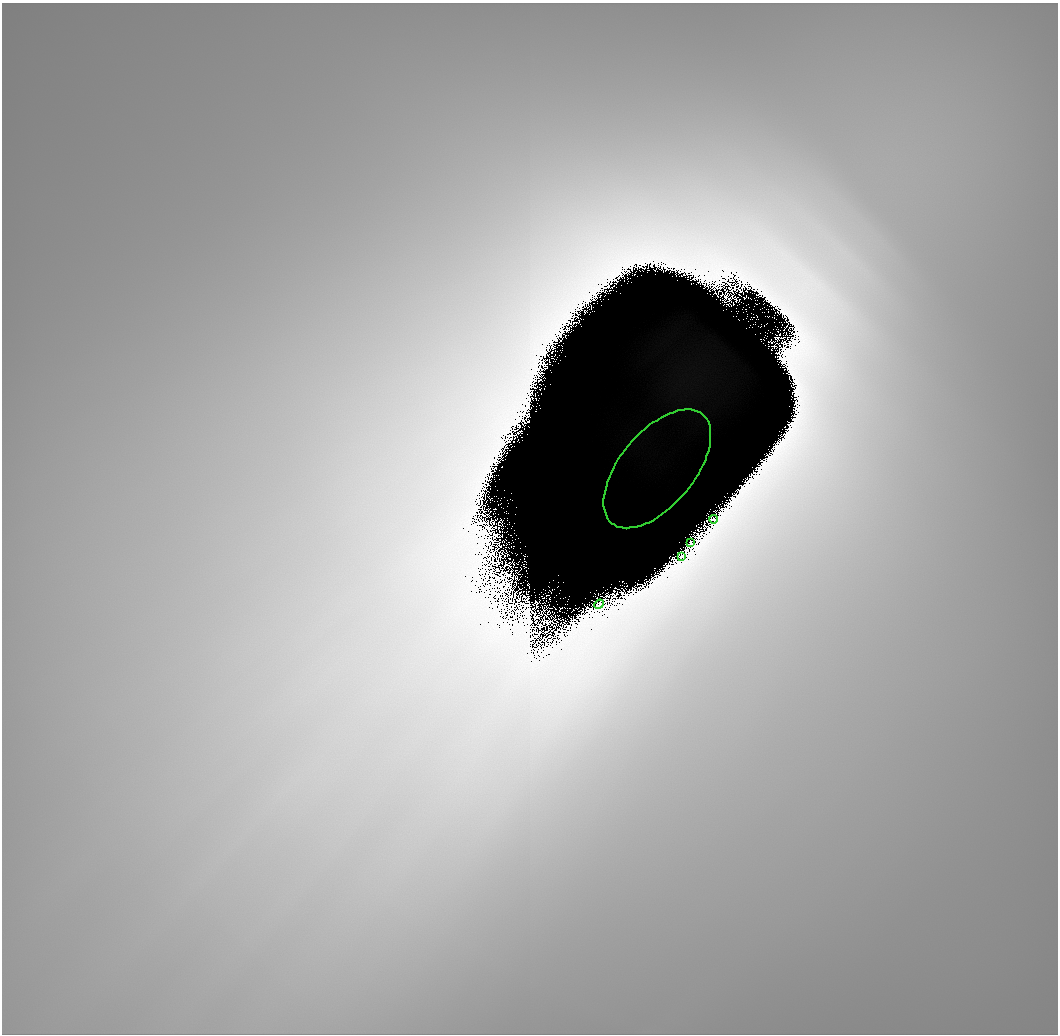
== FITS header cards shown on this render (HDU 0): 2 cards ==
NAXIS1  =                 1056 / Length of Axis 1 (Serial)
NAXIS2  =                 1032 / Length of Axis 2 (Parallel)

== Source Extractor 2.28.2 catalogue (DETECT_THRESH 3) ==
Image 1056 x 1032 px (HDU 0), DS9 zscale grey, 1 PNG px = 1 image px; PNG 1060 x 1036 px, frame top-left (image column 1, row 1032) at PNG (2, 3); each listed source drawn as its Kron ellipse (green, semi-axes under 4 px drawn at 4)
Background 12000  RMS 780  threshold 2340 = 3 sigma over >= 5 px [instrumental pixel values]
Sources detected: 16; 11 with non-positive FLUX_AUTO (blend fragments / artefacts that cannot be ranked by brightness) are neither listed nor drawn; the other 5 listed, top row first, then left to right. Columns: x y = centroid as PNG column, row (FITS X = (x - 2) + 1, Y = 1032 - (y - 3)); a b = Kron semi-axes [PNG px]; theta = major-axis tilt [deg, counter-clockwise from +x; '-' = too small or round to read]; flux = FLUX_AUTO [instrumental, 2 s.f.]
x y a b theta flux
657 469 71 37 50 9.9e+06
713 519 4 2 - 8.8e+04
691 543 2 2 - 7.7e+04
682 556 3 2 - 9.9e+04
599 604 5 2 - 4.2e+03
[11 non-positive-flux detections neither listed nor drawn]